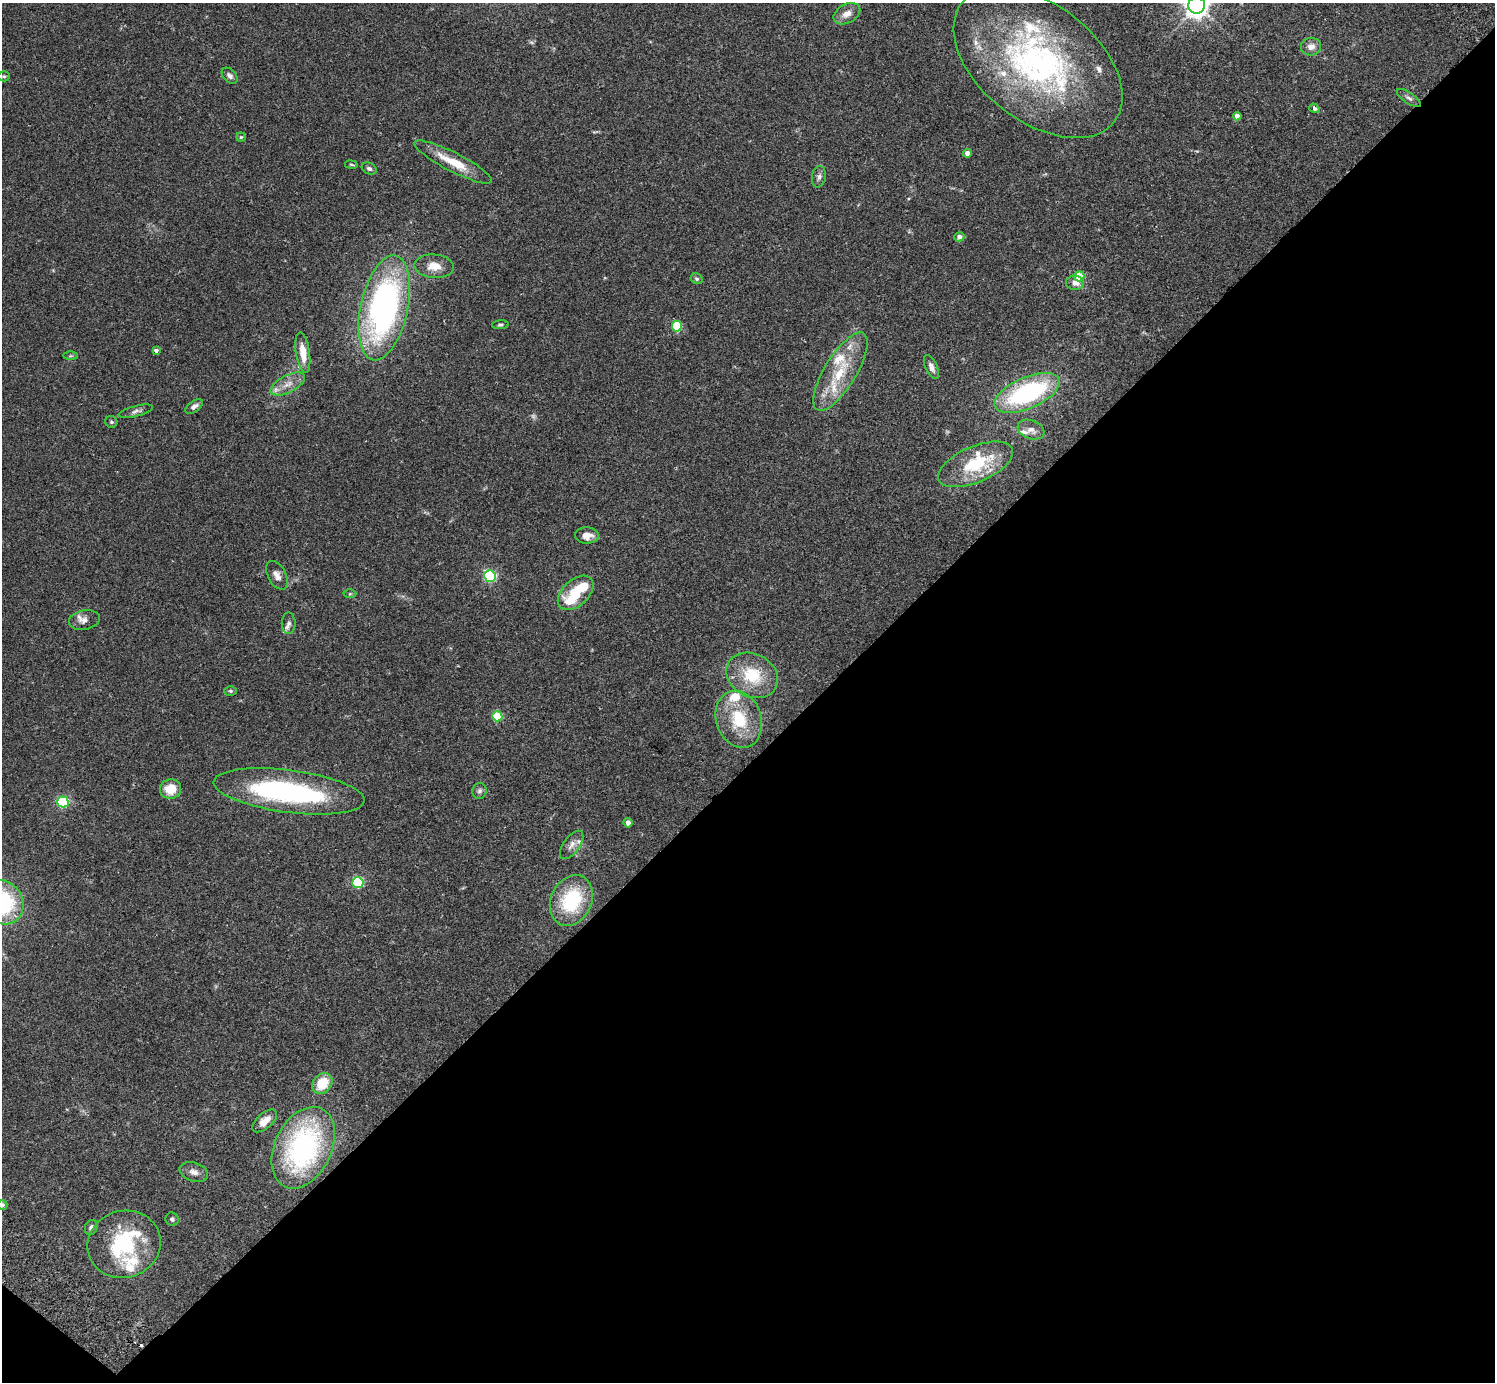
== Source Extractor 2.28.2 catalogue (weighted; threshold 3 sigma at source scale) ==
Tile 15 of 4 x 4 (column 3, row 4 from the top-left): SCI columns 3032-4524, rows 346-1725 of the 6061 x 6070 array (HDU 1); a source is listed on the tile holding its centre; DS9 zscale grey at full resolution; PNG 1497 x 1384 px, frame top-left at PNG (2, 3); each listed source drawn as its Kron ellipse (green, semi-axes under 4 px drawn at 4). Shown black and unused: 46% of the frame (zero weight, under 2 of 3 exposures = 3% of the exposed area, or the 3 px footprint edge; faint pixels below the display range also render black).
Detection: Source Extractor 2.28.2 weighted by HDU 2 'WHT'; one run over the whole footprint, this tile lists its part. Background 0.106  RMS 0.0064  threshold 0.0288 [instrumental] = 3 sigma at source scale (4.5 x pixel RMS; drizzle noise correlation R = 1.50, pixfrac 1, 0.05/0.05 arcsec/px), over >= 5 px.
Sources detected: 84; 1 too faint to see at this stretch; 3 inside a brighter object's white glare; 1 cosmic-ray / hot-pixel residue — neither listed nor drawn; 16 inside a brighter listed object's ellipse — not listed separately; the other 63 listed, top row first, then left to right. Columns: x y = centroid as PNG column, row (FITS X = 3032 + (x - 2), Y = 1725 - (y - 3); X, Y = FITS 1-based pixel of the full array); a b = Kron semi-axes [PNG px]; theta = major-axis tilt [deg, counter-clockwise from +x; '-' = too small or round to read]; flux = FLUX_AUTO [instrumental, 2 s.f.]
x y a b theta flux
1197 5 8 8 - 480
847 14 14 9 27 5.2
1311 47 10 9 - 4.2
1038 63 97 58 -38 200
4 76 5 5 - 0.94
230 76 9 6 -46 2.5
1409 98 14 5 -34 2.1
1314 108 5 4 - 2.5
1237 116 4 4 - 2.9
241 137 4 4 - 0.83
967 153 4 4 - 3.6
453 162 43 9 -27 16
351 165 6 3 -9 0.68
369 169 8 5 -22 1.6
819 177 11 7 80 2.2
959 237 5 4 - 2.7
434 266 20 12 -5 8.3
1079 276 5 5 - 21
697 279 6 5 - 1
1075 283 9 7 -5 4.5
384 308 53 23 78 190
500 325 8 4 6 1.2
677 326 5 5 - 35
156 350 3 3 - 4.2
303 353 20 7 -82 11
70 356 7 4 0 0.91
931 367 13 6 -67 3.3
840 372 45 16 59 27
288 384 19 8 28 6.7
1027 393 35 15 24 85
194 406 10 5 35 2.7
136 411 18 5 14 2.4
111 422 6 6 - 1.1
1031 430 14 9 -20 3.9
976 464 40 18 23 34
587 535 12 8 -2 6.4
277 575 15 9 -61 4.4
490 576 6 5 - 69
576 593 21 13 43 24
350 594 6 4 1 0.86
84 620 16 10 11 4
289 623 11 7 89 2.2
752 675 27 21 -27 25
230 691 6 4 -1 0.96
497 716 5 5 - 31
739 719 29 22 -71 25
171 789 11 9 13 11
289 791 76 21 -7 110
479 791 8 7 - 1.7
63 802 5 5 - 71
628 823 5 4 - 3.5
572 845 16 8 54 4.1
358 883 5 5 - 60
571 900 26 20 65 40
2 902 23 20 -52 64
322 1083 11 9 49 17
265 1121 15 7 41 6.7
303 1148 43 28 64 110
194 1172 15 9 -17 4
2 1205 5 5 - 1.8
172 1219 7 6 - 1.6
91 1228 8 6 64 2
124 1244 37 33 20 51
Isophote crosses this tile's border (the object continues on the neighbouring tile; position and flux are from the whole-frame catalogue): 3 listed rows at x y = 1197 5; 2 902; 2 1205